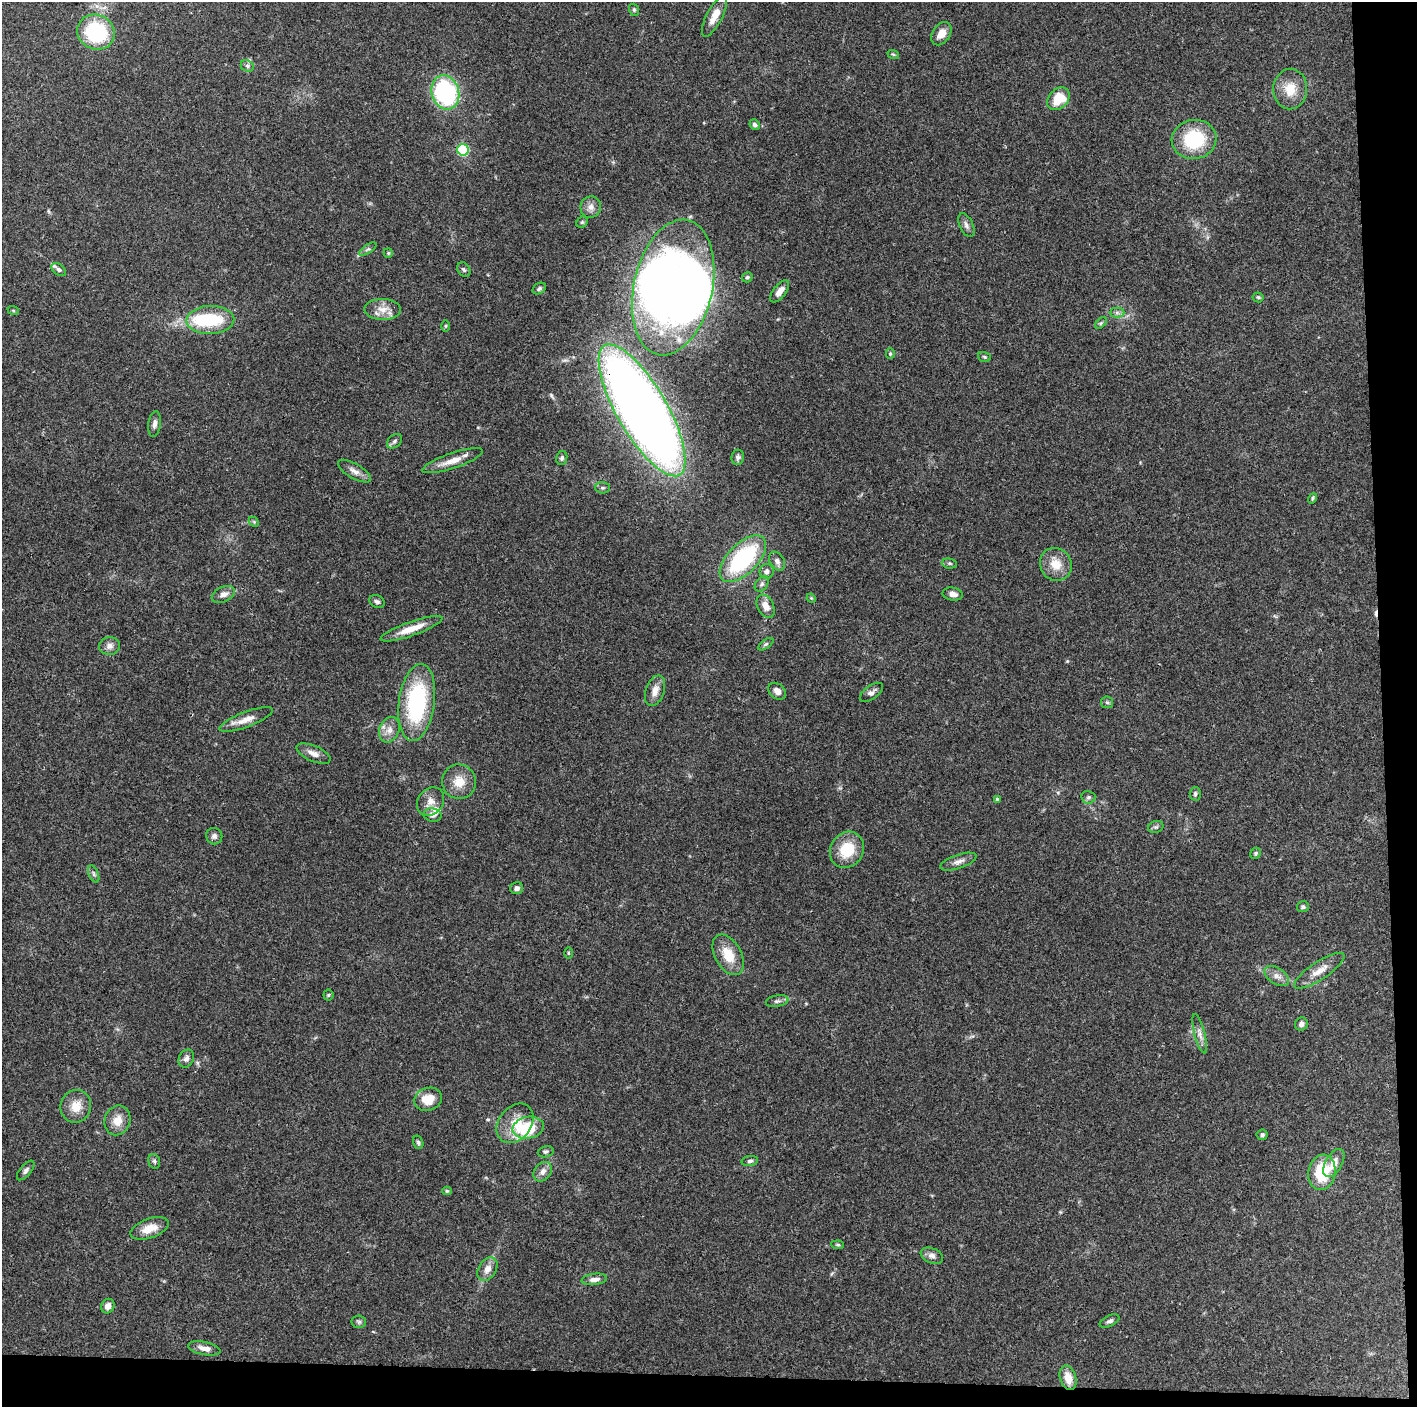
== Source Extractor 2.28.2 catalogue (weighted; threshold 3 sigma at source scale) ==
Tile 9 of 3 x 3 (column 3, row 3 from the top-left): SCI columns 2831-4245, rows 7-1411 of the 4245 x 4224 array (HDU 1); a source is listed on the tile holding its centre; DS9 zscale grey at full resolution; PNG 1419 x 1409 px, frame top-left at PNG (2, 2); each listed source drawn as its Kron ellipse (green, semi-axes under 4 px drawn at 4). Shown black and unused: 5% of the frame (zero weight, under 3 of 4 exposures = <1% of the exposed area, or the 3 px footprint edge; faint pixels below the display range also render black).
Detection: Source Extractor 2.28.2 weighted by HDU 2 'WHT'; one run over the whole footprint, this tile lists its part. Background 0.074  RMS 0.006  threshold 0.0269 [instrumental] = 3 sigma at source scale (4.5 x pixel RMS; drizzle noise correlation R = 1.50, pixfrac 1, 0.05/0.05 arcsec/px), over >= 5 px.
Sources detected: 121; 4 inside a brighter object's white glare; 1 cosmic-ray / hot-pixel residue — neither listed nor drawn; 4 inside a brighter listed object's ellipse — not listed separately; the other 112 listed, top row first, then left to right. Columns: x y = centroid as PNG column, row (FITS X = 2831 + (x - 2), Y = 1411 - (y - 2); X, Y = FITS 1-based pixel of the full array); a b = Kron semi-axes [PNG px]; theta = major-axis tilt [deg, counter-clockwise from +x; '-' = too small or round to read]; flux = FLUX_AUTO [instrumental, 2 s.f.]
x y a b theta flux
634 10 6 4 -70 0.86
714 16 23 8 63 7.4
96 32 19 17 -27 45
941 34 13 8 55 6.7
893 54 6 3 -19 0.72
247 66 7 5 -23 1.5
1290 89 20 17 87 12
445 92 17 13 -73 82
1058 99 13 9 46 16
755 125 5 5 - 1.9
1194 139 22 19 10 35
463 150 6 5 - 62
591 207 11 10 - 3.8
582 222 6 5 - 0.82
966 225 13 6 -65 2.4
368 249 10 4 33 1.4
388 253 5 4 - 0.78
59 270 8 5 -38 1.7
464 270 8 6 -56 1.3
747 277 5 5 - 1.1
673 287 69 39 78 270
539 289 7 5 32 1.3
780 291 13 6 52 4.1
1258 297 5 5 - 0.82
383 309 18 10 -1 6.9
13 310 6 3 -20 0.64
1117 313 7 5 0 1.5
210 320 24 14 1 28
1101 323 7 4 45 0.9
446 326 6 4 89 0.66
890 354 5 4 - 0.88
984 357 6 5 - 0.88
642 410 75 25 -60 740
154 424 13 6 82 2.6
394 441 9 6 42 1.6
738 457 7 6 - 1.8
562 458 7 5 79 1.2
452 461 32 7 19 8.3
354 471 18 7 -30 4
602 488 7 5 -1 1.4
1312 498 5 4 - 0.96
254 522 6 4 -45 0.75
743 559 29 15 46 65
777 561 10 7 -58 2.4
949 563 8 5 -6 1.1
1056 564 17 15 -54 9.6
767 571 7 7 - 2.3
762 584 8 6 52 1.5
223 594 12 7 25 4.1
953 594 10 6 -10 2.9
811 598 5 4 - 0.55
377 602 8 6 -24 1.7
766 606 12 8 -63 5.2
411 629 32 7 20 11
766 644 9 4 35 1.2
109 646 10 9 - 3.1
655 691 16 9 71 5.5
777 691 10 7 -41 3.7
871 692 13 7 36 2.5
417 702 39 18 82 66
1107 702 6 5 - 1.2
246 719 28 7 21 6.6
389 730 13 9 67 4.8
313 754 18 7 -23 4.4
459 782 17 17 - 9.6
1195 794 7 5 86 1.3
1088 797 7 6 - 1.4
997 799 4 4 - 0.79
431 801 15 12 50 6.2
432 815 9 6 -12 2.5
1156 827 8 5 19 1.4
214 836 8 8 - 2.2
847 850 19 16 56 19
1256 853 6 5 - 1
958 862 19 7 18 3.7
94 874 9 5 -67 1.4
517 888 6 6 - 2
1303 907 6 5 - 1.3
568 953 5 3 - 0.68
728 955 22 13 -61 13
1319 971 29 9 33 7.9
1277 976 14 8 -33 3.8
328 995 5 5 - 0.85
777 1001 11 5 10 1.9
1301 1024 6 6 - 2.6
1200 1034 20 5 -75 3.7
186 1059 9 7 64 2.3
428 1099 14 11 18 11
76 1106 16 15 - 9.1
117 1120 15 12 68 7.6
515 1123 22 16 51 13
528 1128 16 11 11 29
1262 1135 5 5 - 1.2
418 1142 7 5 -73 1.1
546 1152 8 5 14 1.2
154 1161 7 5 -73 1.3
750 1161 8 5 9 1.4
1334 1163 15 8 60 6.4
26 1170 12 5 49 2
543 1172 11 8 51 3.5
1322 1172 18 13 81 26
447 1191 5 4 - 0.82
149 1228 20 9 19 9.1
838 1245 6 4 -6 0.83
932 1256 12 7 -23 3
487 1269 13 9 59 4.9
594 1279 13 5 7 3.7
108 1306 7 6 - 3.7
1109 1321 10 5 25 1.6
359 1322 7 6 - 1.3
204 1348 16 6 -12 4.1
1068 1378 12 8 -74 8
Overlapping masked pixels (flux is a lower limit): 1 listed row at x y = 642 410